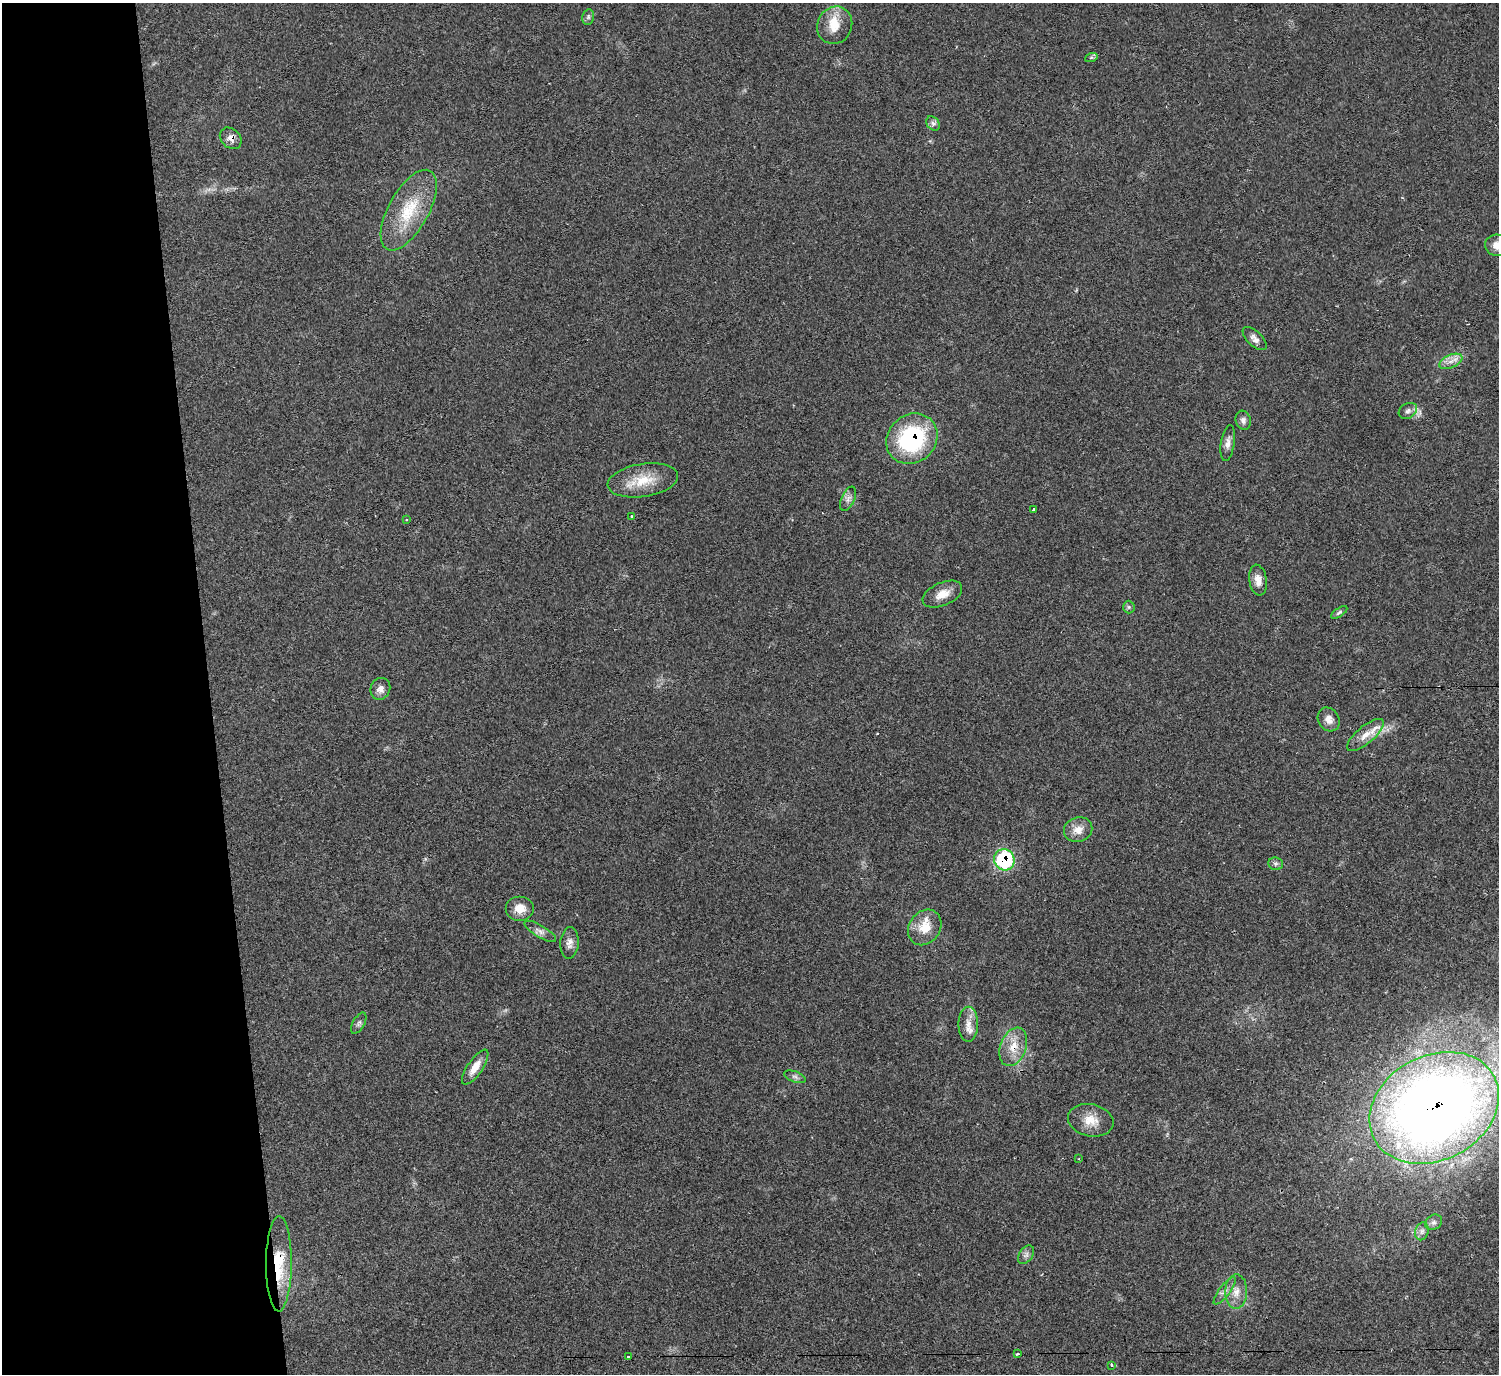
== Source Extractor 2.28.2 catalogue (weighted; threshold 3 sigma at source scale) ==
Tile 4 of 3 x 3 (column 1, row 2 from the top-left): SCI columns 3-1499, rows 1602-2973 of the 4494 x 4475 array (HDU 1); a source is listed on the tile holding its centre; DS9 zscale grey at full resolution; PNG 1501 x 1376 px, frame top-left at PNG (2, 3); each listed source drawn as its Kron ellipse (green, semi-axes under 4 px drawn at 4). Shown black and unused: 14% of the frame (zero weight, under 2 of 3 exposures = <1% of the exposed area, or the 3 px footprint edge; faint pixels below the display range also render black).
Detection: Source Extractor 2.28.2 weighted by HDU 2 'WHT'; one run over the whole footprint, this tile lists its part. Background 0.0551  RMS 0.0067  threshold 0.0302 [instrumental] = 3 sigma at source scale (4.5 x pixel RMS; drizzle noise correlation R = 1.50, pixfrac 1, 0.05/0.05 arcsec/px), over >= 5 px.
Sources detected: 55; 3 cosmic-ray / hot-pixel residue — neither listed nor drawn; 3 inside a brighter listed object's ellipse — not listed separately; the other 49 listed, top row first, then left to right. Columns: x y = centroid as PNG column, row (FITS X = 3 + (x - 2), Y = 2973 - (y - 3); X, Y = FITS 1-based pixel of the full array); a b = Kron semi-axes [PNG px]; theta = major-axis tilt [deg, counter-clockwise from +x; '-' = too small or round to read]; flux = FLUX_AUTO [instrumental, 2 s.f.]
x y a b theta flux
588 17 8 6 79 1.4
835 25 19 17 64 13
1091 58 6 4 20 1.1
933 123 8 6 -52 1.9
231 138 12 9 -43 4.2
409 210 45 20 61 31
1497 245 12 10 -3 5.7
1255 339 15 7 -43 3.6
1451 361 12 6 24 4.2
1408 411 10 7 32 2.5
1243 420 10 7 -74 2.7
912 439 27 24 42 72
1228 443 18 6 81 4
643 480 35 16 9 19
848 499 13 6 66 3
1033 510 3 3 - 2.2
631 516 3 3 - 2.6
406 519 3 3 - 0.6
1258 580 15 8 -80 5.5
942 594 21 11 24 8.6
1129 607 6 6 - 1.2
1339 612 9 4 34 1.3
380 689 11 9 66 4.1
1329 719 12 10 -55 5
1365 735 23 8 40 8.4
1078 830 14 12 20 7.4
1004 860 11 10 - 54
1276 864 7 6 - 1.7
520 908 14 12 0 7.9
925 927 19 15 53 13
540 931 18 6 -31 3.3
569 943 16 9 86 4.3
359 1023 12 6 60 2.1
968 1024 17 10 89 6.5
1013 1047 20 13 70 12
475 1067 20 7 56 8.7
795 1077 11 5 -20 2.1
1434 1108 68 52 28 800
1091 1120 23 16 -12 12
1079 1159 3 2 - 0.48
1434 1222 9 7 31 2.2
1422 1231 9 6 75 2.5
1026 1255 10 6 55 2.4
279 1264 47 13 90 29
1225 1291 16 5 52 3.6
1236 1292 17 11 88 7.6
1017 1354 3 3 - 1.6
628 1357 3 3 - 1.8
1111 1365 3 3 - 2
Overlapping masked pixels (flux is a lower limit): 6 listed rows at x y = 231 138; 912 439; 1004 860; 1013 1047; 1434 1108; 279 1264
Isophote crosses this tile's border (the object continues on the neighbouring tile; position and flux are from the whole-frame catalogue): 1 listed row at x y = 1497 245